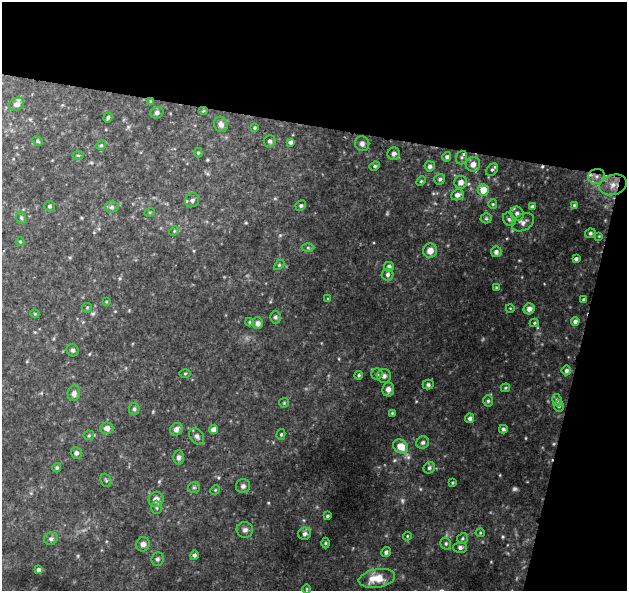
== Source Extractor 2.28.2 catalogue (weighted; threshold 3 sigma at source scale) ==
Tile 2 of 2 x 2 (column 2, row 1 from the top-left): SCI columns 626-1250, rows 649-1237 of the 1250 x 1293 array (HDU 1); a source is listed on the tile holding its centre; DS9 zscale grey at full resolution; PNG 629 x 593 px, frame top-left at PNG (2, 2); each listed source drawn as its Kron ellipse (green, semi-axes under 4 px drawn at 4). Shown black and unused: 27% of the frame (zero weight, under 2 of 3 exposures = <1% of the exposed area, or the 3 px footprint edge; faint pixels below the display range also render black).
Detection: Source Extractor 2.28.2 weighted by HDU 2 'WHT'; one run over the whole footprint, this tile lists its part. Background 0.0518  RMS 0.0051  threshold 0.0231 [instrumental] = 3 sigma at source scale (4.5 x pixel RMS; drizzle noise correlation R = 1.50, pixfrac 1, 0.0396/0.0396 arcsec/px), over >= 5 px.
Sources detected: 125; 2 too faint to see at this stretch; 1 cosmic-ray / hot-pixel residue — neither listed nor drawn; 3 inside a brighter listed object's ellipse — not listed separately; the other 119 listed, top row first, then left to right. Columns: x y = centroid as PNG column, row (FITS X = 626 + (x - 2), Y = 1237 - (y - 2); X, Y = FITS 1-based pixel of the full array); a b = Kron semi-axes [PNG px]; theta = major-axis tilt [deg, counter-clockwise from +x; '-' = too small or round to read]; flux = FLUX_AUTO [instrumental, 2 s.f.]
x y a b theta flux
151 101 4 3 - 0.57
17 104 8 6 32 2.2
203 111 5 4 - 0.53
157 113 7 5 19 1.4
108 117 5 3 - 0.94
221 124 8 6 -71 1.9
254 128 4 4 - 0.62
38 141 5 4 - 0.76
270 141 6 6 - 1.3
291 142 4 4 - 1.7
362 144 7 7 - 1.7
101 145 5 4 - 0.66
198 153 5 4 - 0.64
394 154 6 6 - 1.6
78 155 5 3 - 0.52
447 157 5 4 - 1.3
462 157 7 5 72 1.2
473 164 7 7 - 3.9
375 166 5 4 - 0.73
430 166 5 5 - 1.7
492 170 7 5 48 1.1
596 176 8 7 - 2.5
440 179 5 5 - 1.2
421 181 5 3 - 0.57
461 182 6 6 - 3.1
613 185 14 10 18 5.5
483 190 6 5 - 8
457 195 6 5 - 2.3
192 200 7 6 - 1.8
493 204 5 4 - 0.63
301 205 5 5 - 0.84
574 205 4 4 - 0.57
49 206 5 5 - 1.1
532 206 4 3 - 1.3
112 207 7 5 0 1.2
150 212 5 3 - 0.5
517 214 7 6 - 2.2
21 218 6 5 - 0.89
486 218 5 5 - 0.78
509 219 7 5 -56 1.1
523 222 12 8 29 2.3
174 231 5 4 - 0.59
590 233 5 4 - 0.98
599 236 4 4 - 0.43
20 242 4 4 - 0.52
308 248 6 4 0 0.77
430 251 7 7 - 4.3
496 252 5 5 - 1.9
576 259 4 3 - 1.2
279 265 6 4 45 0.59
389 267 5 5 - 1.9
388 275 6 6 - 1.4
496 287 3 3 - 0.47
328 299 3 3 - 0.53
584 300 3 3 - 0.96
106 302 3 3 - 0.49
87 308 5 4 - 0.57
510 308 4 3 - 0.36
529 309 5 5 - 1.9
35 314 4 3 - 0.46
275 317 6 5 - 1.1
575 321 4 4 - 1.7
250 322 4 4 - 0.61
258 323 6 5 - 2
534 323 4 4 - 0.65
72 350 6 6 - 1.2
566 370 5 4 - 1.3
185 374 6 4 1 0.58
377 374 5 5 - 0.96
359 375 4 3 - 1
384 376 7 7 - 2
428 385 5 5 - 1
505 388 4 3 - 0.58
388 389 7 6 - 2.5
74 393 8 6 81 2.1
557 400 6 4 -81 1.3
488 401 5 5 - 0.94
284 403 5 4 - 0.6
559 406 5 5 - 1
134 409 6 5 - 0.96
392 413 3 3 - 0.46
470 418 5 4 - 1.5
107 428 6 6 - 2.9
176 429 7 6 - 2.5
503 429 4 4 - 1
213 430 4 4 - 2.9
281 434 5 4 - 0.76
89 435 5 5 - 0.67
197 436 9 6 -54 1.7
423 443 6 6 - 1.4
401 446 8 6 -36 7.3
76 453 6 5 - 1.5
179 457 7 5 89 1.6
57 468 4 4 - 0.73
429 468 6 5 - 1.2
106 480 7 5 -68 0.84
453 483 3 3 - 0.54
243 486 7 7 - 1.6
194 487 6 5 - 0.81
215 490 5 4 - 0.53
156 499 8 7 - 3.3
157 507 7 5 -89 0.95
327 516 3 3 - 0.7
245 530 8 7 - 1.9
480 533 4 4 - 0.54
305 534 6 6 - 1.7
407 536 4 4 - 0.46
462 538 6 5 - 0.79
51 539 7 6 - 1.3
325 543 5 3 - 0.56
446 543 6 5 - 1
143 544 7 6 - 2.2
460 547 7 5 0 1.5
386 552 5 4 - 1.4
194 555 5 4 - 1.3
157 559 7 6 - 1.3
39 570 4 4 - 2.1
377 578 18 9 10 9.2
307 589 5 3 - 0.41
Overlapping masked pixels (flux is a lower limit): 3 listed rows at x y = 151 101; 596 176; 613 185